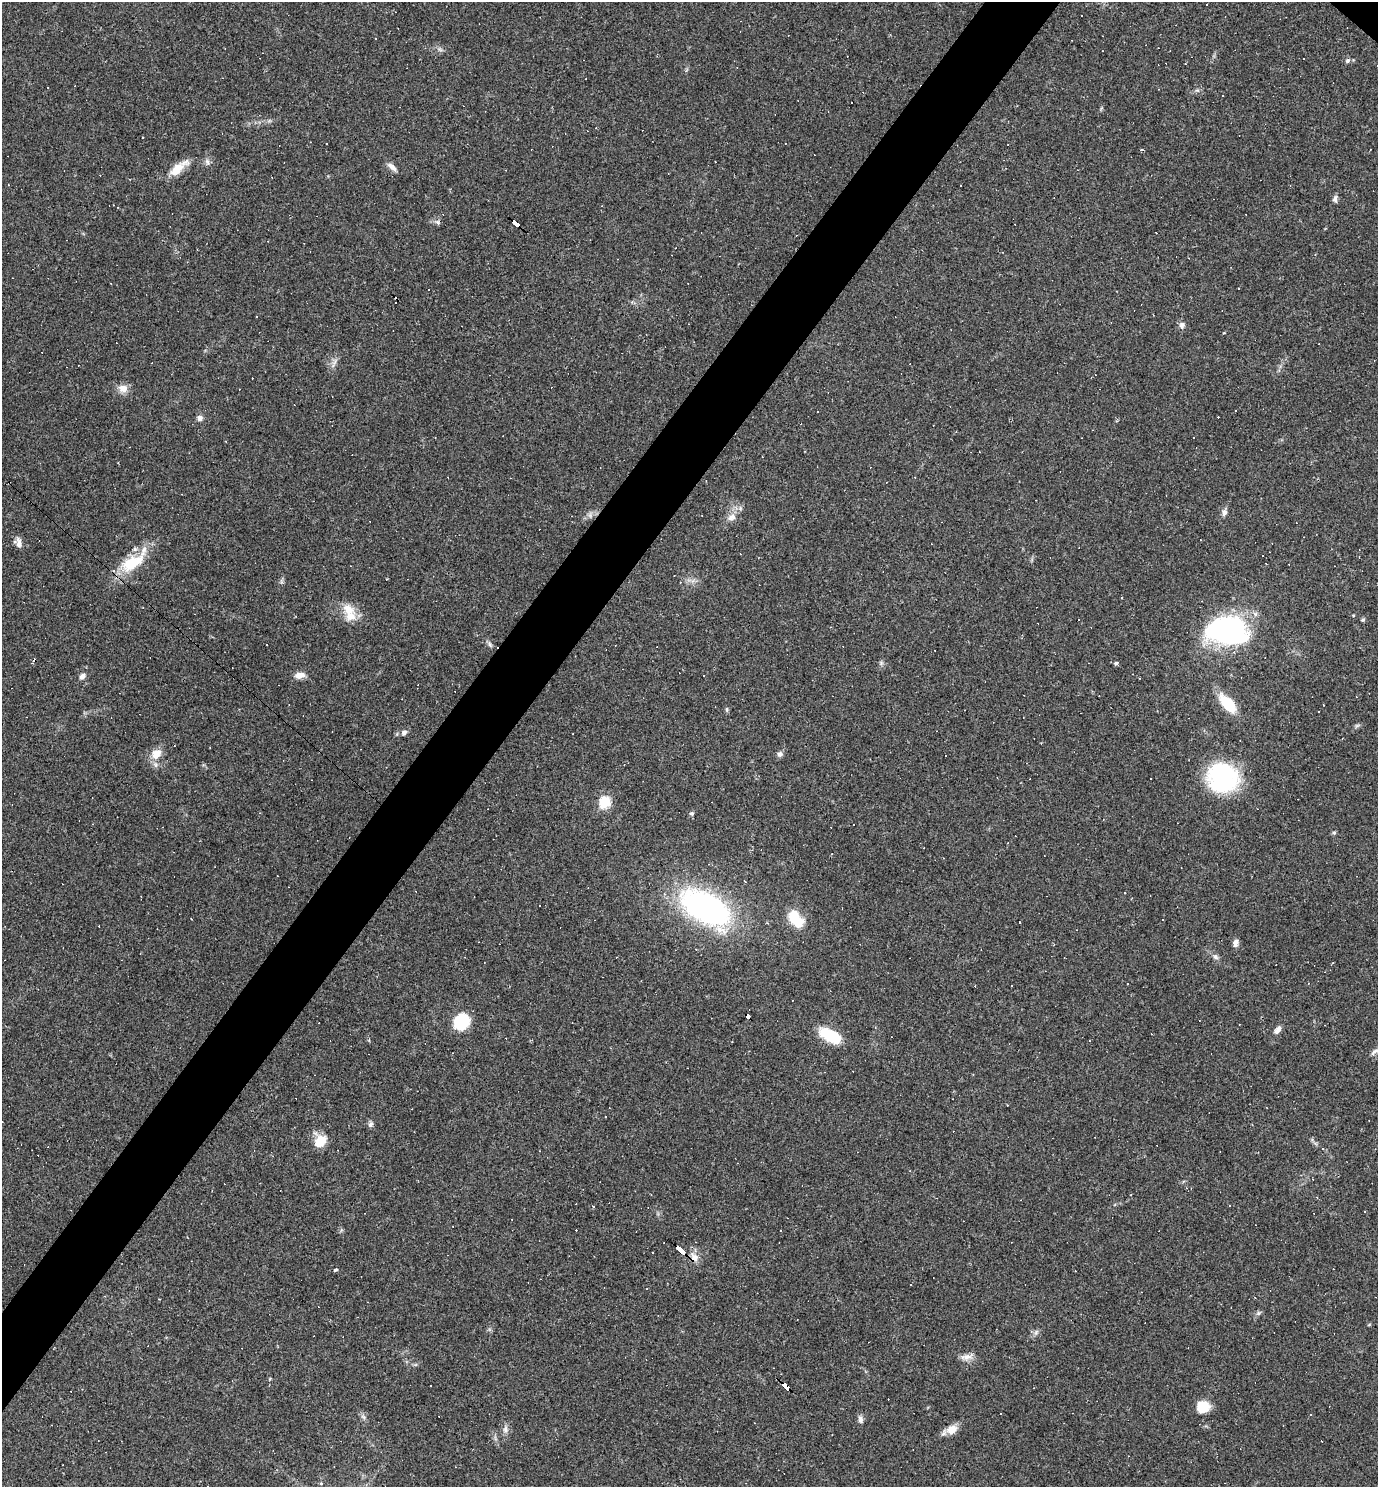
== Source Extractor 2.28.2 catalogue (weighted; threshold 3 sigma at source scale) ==
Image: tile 7 of 4 x 4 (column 3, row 2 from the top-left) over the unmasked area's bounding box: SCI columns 3041-4416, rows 2969-4453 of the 5940 x 5937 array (HDU 1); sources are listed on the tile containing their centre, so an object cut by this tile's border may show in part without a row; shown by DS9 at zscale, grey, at full resolution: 1 PNG px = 1 image px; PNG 1380 x 1489 px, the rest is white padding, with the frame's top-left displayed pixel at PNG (2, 2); no overlay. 5% of this frame is shown black and not used: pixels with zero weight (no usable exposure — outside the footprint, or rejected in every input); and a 3 px margin inside the footprint's outer edge (the drizzle kernel's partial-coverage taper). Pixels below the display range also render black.
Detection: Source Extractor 2.28.2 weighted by HDU 2 'WHT'; one run over the whole footprint, this tile lists its part. Background 0.0582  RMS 0.0083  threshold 0.0375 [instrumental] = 3 sigma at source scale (4.5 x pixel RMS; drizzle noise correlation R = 1.50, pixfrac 1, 0.05/0.05 arcsec/px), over >= 5 px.
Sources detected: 154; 1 inside a brighter object's white glare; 76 cosmic-ray / hot-pixel residue — not listed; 2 inside a brighter listed object's ellipse — not listed separately; the other 75 listed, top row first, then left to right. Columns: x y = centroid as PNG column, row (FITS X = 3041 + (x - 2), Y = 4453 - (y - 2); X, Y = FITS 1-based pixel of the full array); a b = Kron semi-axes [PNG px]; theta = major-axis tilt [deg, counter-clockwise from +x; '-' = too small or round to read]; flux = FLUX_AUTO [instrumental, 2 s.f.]
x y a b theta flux
1207 4 3 2 - 0.84
1082 15 3 3 - 2.9
1347 61 6 5 - 2
1197 90 6 4 -18 1.3
1223 96 2 2 - 0.64
143 138 3 2 - 1.1
1142 150 4 3 - 0.98
207 162 9 5 -71 2.3
392 167 15 6 -41 4.2
178 168 28 10 39 14
1335 199 10 6 80 2.4
437 222 8 4 -32 1.8
515 223 7 3 -41 110
1238 289 3 3 - 1
256 317 2 2 - 0.7
1182 325 9 8 - 2.9
1224 333 3 3 - 0.86
123 388 12 9 -14 7.2
1235 410 3 2 - 0.88
818 411 2 2 - 0.62
200 418 7 6 - 3.4
956 432 3 3 - 0.76
1194 437 2 2 - 0.83
740 508 7 4 -90 1.6
1224 512 8 6 72 3
731 517 12 8 31 5.4
19 543 13 7 -79 4.3
133 562 43 17 37 33
349 609 20 13 -31 13
1353 615 4 3 - 0.72
1363 620 6 4 19 1.1
1226 630 37 25 1 180
490 644 7 5 -60 1.8
1116 663 4 4 - 2.3
300 675 13 7 7 5.8
704 675 3 3 - 1.5
82 676 8 6 44 3.5
1228 704 21 10 -49 30
726 709 6 4 -71 1.2
404 733 8 6 46 2.5
156 754 15 12 48 10
780 754 8 7 - 2.4
1223 778 27 23 -49 120
605 802 6 6 - 76
691 813 7 5 19 1.3
1334 833 5 5 - 1.3
745 881 4 2 - 0.68
1125 893 3 2 - 0.72
705 907 44 23 -29 240
795 918 21 12 -52 23
191 919 2 2 - 0.54
1236 943 10 5 65 3.4
1215 957 8 6 -41 2.4
1011 986 3 2 - 1.1
748 1016 4 3 - 43
461 1022 17 14 52 31
1278 1030 11 6 56 3.7
830 1035 24 11 -26 32
1375 1051 14 5 36 3
370 1124 8 7 - 2.3
320 1141 12 9 47 18
680 1249 9 3 -41 260
694 1257 14 8 -53 6.2
336 1270 4 3 - 2.2
105 1296 4 3 - 0.6
1258 1313 6 5 - 1.6
1036 1332 8 5 46 2
967 1357 15 8 22 5.3
785 1386 8 4 -46 160
1203 1407 14 12 13 15
363 1417 9 3 -45 1.8
860 1419 10 7 -84 2.8
505 1429 11 6 86 3.2
952 1429 14 11 22 8.2
321 1483 4 4 - 1.1
Overlapping masked pixels (flux is a lower limit): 5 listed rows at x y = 515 223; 748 1016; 680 1249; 694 1257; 785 1386
Isophote crosses this tile's border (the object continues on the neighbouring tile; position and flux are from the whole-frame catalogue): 1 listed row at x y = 1375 1051